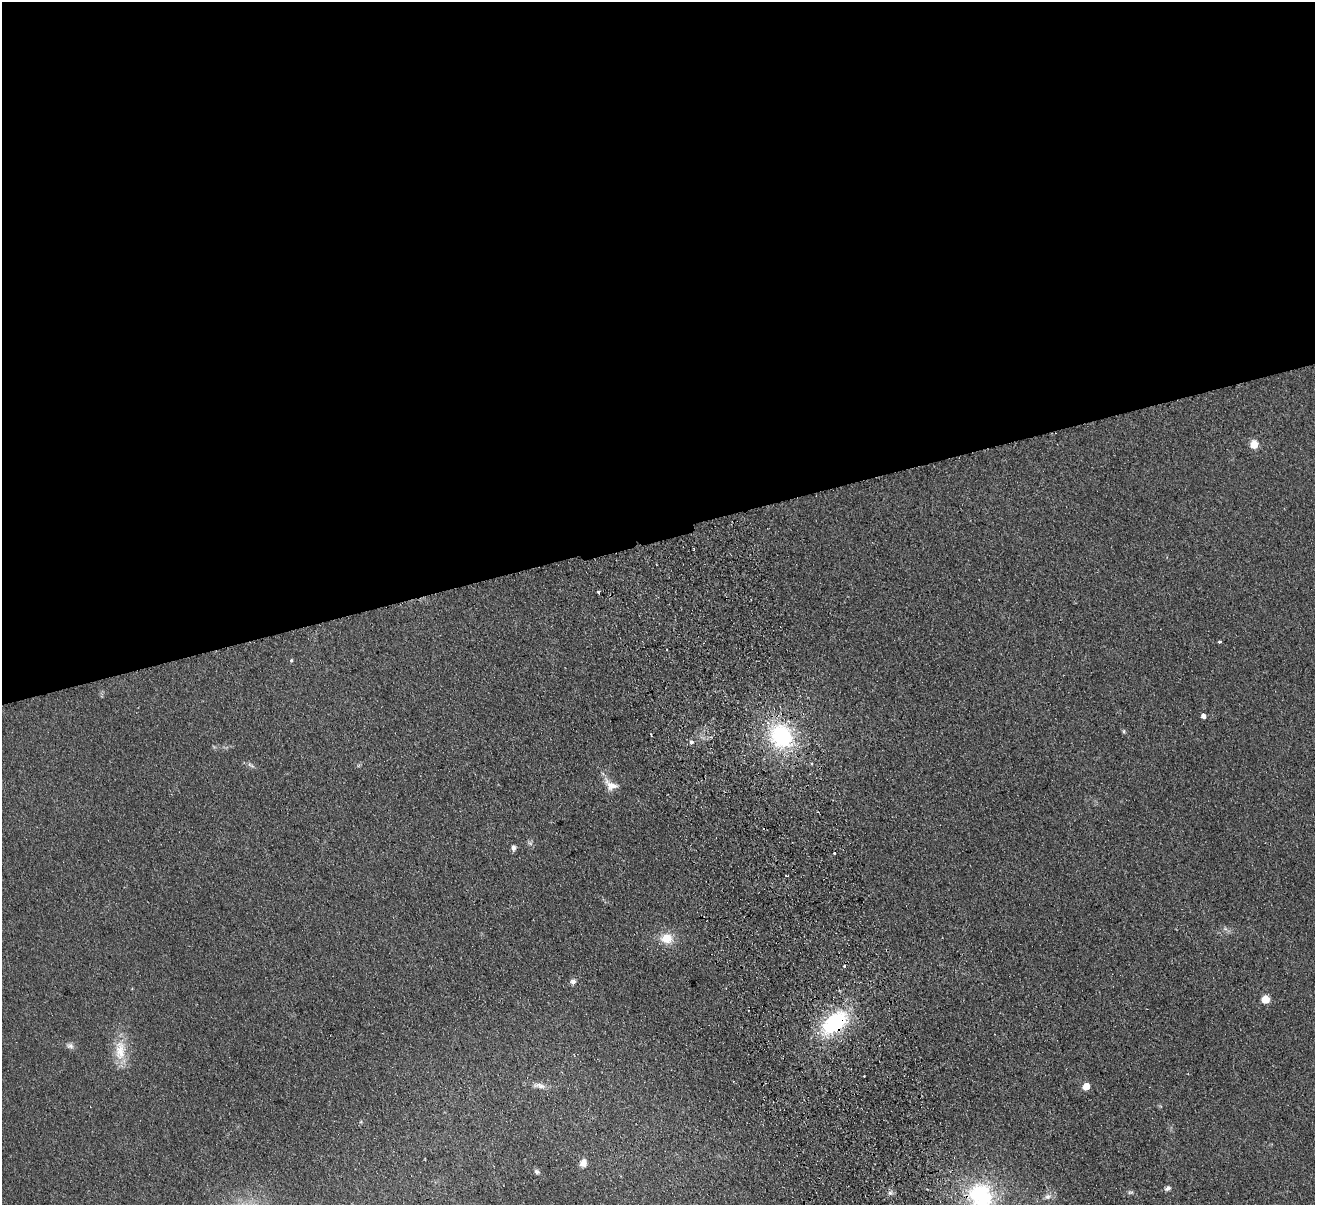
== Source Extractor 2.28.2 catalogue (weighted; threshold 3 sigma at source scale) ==
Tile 2 of 4 x 4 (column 2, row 1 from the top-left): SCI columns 1369-2681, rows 3900-5102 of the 5362 x 5269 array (HDU 1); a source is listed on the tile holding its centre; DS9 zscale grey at full resolution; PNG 1317 x 1207 px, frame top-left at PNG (2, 2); no overlay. Shown black and unused: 44% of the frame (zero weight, under 2 of 3 exposures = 3% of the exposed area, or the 3 px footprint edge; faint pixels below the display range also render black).
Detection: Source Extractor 2.28.2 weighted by HDU 2 'WHT'; one run over the whole footprint, this tile lists its part. Background 0.13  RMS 0.011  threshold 0.0508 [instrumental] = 3 sigma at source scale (4.5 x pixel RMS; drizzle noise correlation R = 1.50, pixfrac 1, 0.05/0.05 arcsec/px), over >= 5 px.
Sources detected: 34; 1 too faint to see at this stretch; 5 cosmic-ray / hot-pixel residue — not listed; the other 28 listed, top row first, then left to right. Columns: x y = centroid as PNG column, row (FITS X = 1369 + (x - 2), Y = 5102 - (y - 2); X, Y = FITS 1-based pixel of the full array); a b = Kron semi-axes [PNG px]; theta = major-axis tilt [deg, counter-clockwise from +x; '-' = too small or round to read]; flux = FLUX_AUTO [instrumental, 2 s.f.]
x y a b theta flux
1254 444 5 5 - 34
598 592 3 3 - 13
1219 642 3 3 - 1.8
291 660 5 4 - 1.5
1203 716 4 4 - 5.3
1124 731 6 4 -90 1.4
781 736 28 24 -56 100
691 742 6 5 - 4.4
812 764 4 3 - 1
250 765 10 4 -33 2.6
611 785 19 11 -30 12
513 848 6 5 - 4.2
834 853 3 2 - 1.8
666 938 15 12 -6 18
573 981 8 7 - 3.5
1265 999 5 5 - 37
835 1023 29 17 37 97
70 1046 10 7 -14 4.1
120 1050 31 14 -89 27
540 1086 17 6 -14 6.5
1086 1086 6 5 - 17
583 1163 11 8 66 7.1
536 1172 7 5 -56 2.8
1168 1188 8 6 31 3.2
1130 1192 9 4 1 2.2
890 1193 6 5 - 2.7
981 1195 33 30 -58 110
1048 1197 10 7 31 4.7
Overlapping masked pixels (flux is a lower limit): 1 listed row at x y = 835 1023
Isophote crosses this tile's border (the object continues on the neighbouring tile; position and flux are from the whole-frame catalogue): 1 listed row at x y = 981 1195